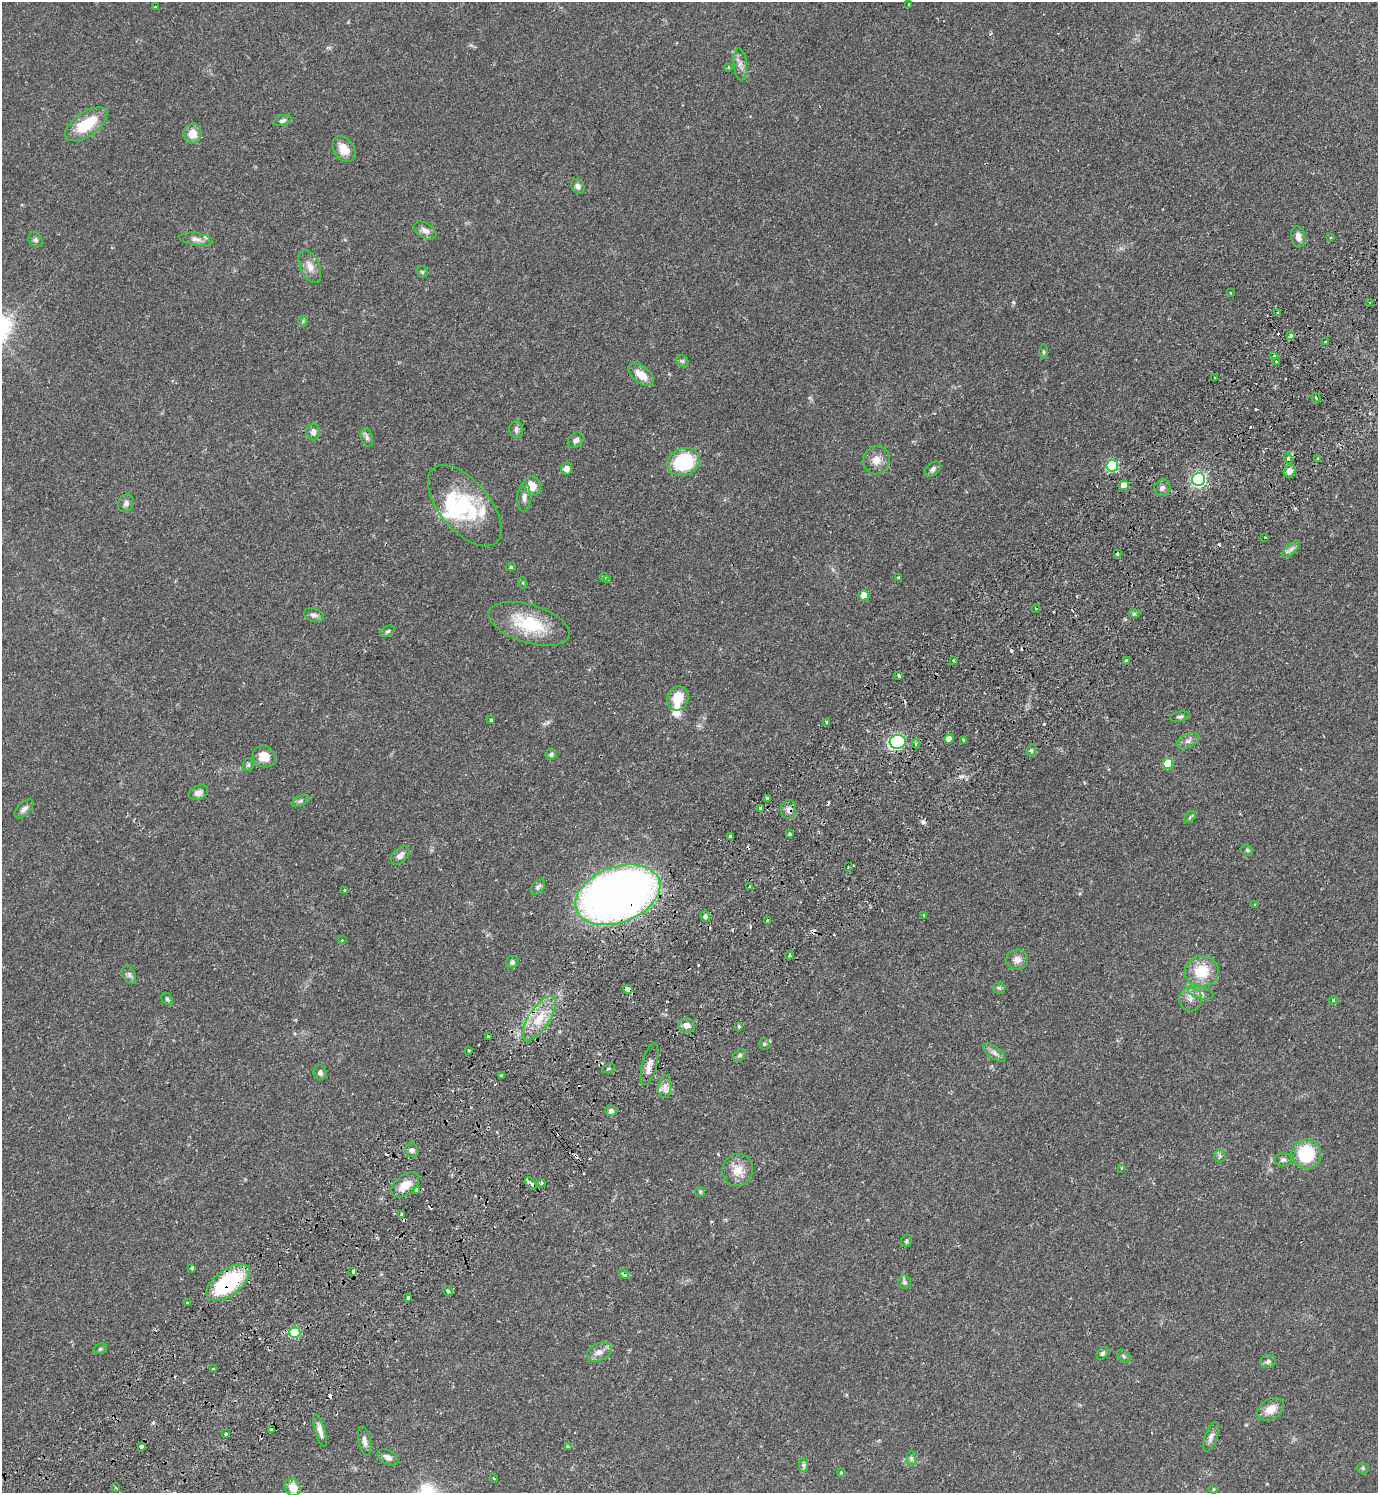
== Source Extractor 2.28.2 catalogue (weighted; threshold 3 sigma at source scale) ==
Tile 7 of 4 x 4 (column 3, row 2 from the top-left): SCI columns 2950-4325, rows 3029-4519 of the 6039 x 6055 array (HDU 1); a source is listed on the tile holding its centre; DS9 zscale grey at full resolution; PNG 1380 x 1495 px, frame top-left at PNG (2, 2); each listed source drawn as its Kron ellipse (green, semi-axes under 4 px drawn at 4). Shown black and unused: <1% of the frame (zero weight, under 2 of 3 exposures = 3% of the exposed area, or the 3 px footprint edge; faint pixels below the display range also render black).
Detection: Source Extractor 2.28.2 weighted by HDU 2 'WHT'; one run over the whole footprint, this tile lists its part. Background 0.0499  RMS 0.0044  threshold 0.02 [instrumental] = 3 sigma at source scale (4.5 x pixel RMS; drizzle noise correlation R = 1.50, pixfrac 1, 0.05/0.05 arcsec/px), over >= 5 px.
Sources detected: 204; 2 inside a brighter object's white glare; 28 cosmic-ray / hot-pixel residue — neither listed nor drawn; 4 inside a brighter listed object's ellipse — not listed separately; the other 170 listed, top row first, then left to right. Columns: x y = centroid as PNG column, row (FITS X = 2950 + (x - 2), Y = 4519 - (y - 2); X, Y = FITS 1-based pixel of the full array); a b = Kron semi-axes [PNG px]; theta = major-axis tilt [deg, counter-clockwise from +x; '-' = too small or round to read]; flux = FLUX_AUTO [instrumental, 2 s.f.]
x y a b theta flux
909 4 4 2 - 0.27
155 7 3 3 - 0.58
740 64 16 6 -85 2.4
728 67 3 3 - 0.42
283 120 9 5 19 1.1
86 124 24 12 35 16
192 134 10 9 - 4.6
344 149 14 10 -55 5.7
578 186 8 6 -53 1.7
425 230 12 7 -29 2.4
1298 237 11 7 -80 2.6
1330 237 3 2 - 0.51
196 239 16 6 -8 2.2
36 240 8 6 -53 1
310 266 18 9 -65 3.8
422 272 6 5 - 0.65
1231 292 3 2 - 0.67
1370 303 3 2 - 0.42
1278 312 3 2 - 0.43
303 321 5 5 - 0.52
1291 335 4 3 - 1.9
1325 342 2 2 - 0.47
1043 352 7 3 90 0.58
1273 355 3 3 - 2.9
682 361 7 5 -43 0.8
1277 361 3 3 - 1.2
641 375 15 8 -38 5.5
1215 377 3 3 - 2.8
1316 398 5 2 - 0.48
516 430 8 7 - 1.5
313 432 8 7 - 1.6
367 437 10 6 -73 1.2
576 440 9 6 43 1.7
1288 458 5 3 - 1.3
1318 458 3 3 - 0.72
876 460 14 13 - 4.2
684 462 17 13 21 26
1112 466 6 6 - 39
566 469 6 5 - 2.7
933 469 9 6 39 1.3
1289 471 7 5 65 3.1
1198 479 6 6 - 87
1124 485 5 5 - 4.3
532 486 10 8 -69 5.6
1162 488 9 7 42 1.5
524 498 14 6 87 2.2
126 503 9 7 58 1.6
465 506 49 25 -50 31
1265 537 3 2 - 0.48
1291 549 12 4 45 1.6
1117 554 3 3 - 1.1
511 567 5 4 - 0.6
604 577 5 3 - 0.72
899 577 3 3 - 0.69
608 580 4 3 - 1.7
523 583 5 3 - 0.39
864 595 5 5 - 4.8
1036 608 4 3 - 0.54
1134 614 6 4 1 0.85
314 615 10 6 -18 1.7
529 624 42 19 -17 23
388 631 8 5 27 0.77
1127 660 3 3 - 1.7
953 661 3 2 - 0.53
898 676 3 3 - 1.1
678 698 12 10 68 8.2
1180 717 10 5 11 0.98
491 719 3 3 - 0.72
826 722 4 3 - 0.89
949 739 5 4 - 3.4
963 740 3 3 - 0.88
1188 741 12 6 23 2
898 742 8 7 - 65
916 744 5 3 - 0.87
1031 750 6 4 68 0.72
551 754 6 5 - 1
264 757 12 10 -28 5.5
1168 763 5 5 - 13
248 765 6 5 - 0.86
198 793 10 7 22 2.4
768 798 4 3 - 1.6
300 801 9 5 27 0.94
760 808 3 3 - 3.4
24 809 12 6 45 1.9
788 809 9 7 82 2
1190 817 7 4 46 0.72
790 834 3 3 - 2.1
730 836 3 3 - 8.4
1247 850 6 5 - 0.64
400 855 11 7 42 2.4
848 867 2 2 - 0.41
538 887 9 5 50 1.2
749 887 3 3 - 1.5
345 891 3 3 - 0.98
618 895 44 28 20 360
1255 905 3 3 - 0.44
705 916 6 5 - 0.92
924 916 3 2 - 0.63
768 921 3 3 - 1.6
342 940 3 3 - 0.57
789 955 4 3 - 0.59
1017 960 11 10 - 3
512 962 6 6 - 1.2
1202 971 17 15 9 13
129 975 9 6 -64 1.3
999 988 6 6 - 0.75
628 989 5 3 - 5.6
1201 993 13 6 -13 2
167 999 6 5 - 0.72
1190 999 12 11 - 3.2
1333 1000 4 4 - 0.69
539 1018 26 10 56 9.8
687 1025 8 7 - 2.6
739 1026 4 3 - 0.68
488 1036 3 3 - 2
764 1044 5 5 - 0.64
468 1050 3 3 - 1.2
994 1053 13 6 -36 1.8
739 1055 7 5 39 0.91
649 1064 21 7 75 3.6
609 1068 7 3 19 0.48
320 1072 7 6 - 1.5
501 1075 3 2 - 0.64
665 1087 12 6 82 2.4
611 1111 6 5 - 1.4
412 1150 7 6 - 1.4
1306 1154 15 14 - 20
1220 1156 6 6 - 0.89
1283 1160 9 6 5 1.2
1121 1168 3 2 - 0.48
738 1170 16 15 - 6.4
531 1183 7 3 -44 5
541 1183 4 3 - 0.72
405 1185 16 9 39 6.7
416 1190 4 4 - 3.4
700 1192 5 4 - 0.54
402 1214 3 3 - 1.3
906 1241 6 5 - 0.7
192 1268 3 3 - 0.8
353 1271 4 3 - 3.1
624 1274 5 4 - 1.9
228 1282 25 12 37 37
904 1282 7 6 - 0.98
448 1291 5 3 - 1.8
408 1298 4 3 - 1.1
188 1303 3 3 - 0.56
295 1333 5 5 - 22
100 1349 7 5 16 0.79
599 1352 13 8 23 3
1103 1353 7 5 50 0.94
1124 1356 8 5 -38 0.77
1268 1362 8 6 20 1.3
213 1369 3 3 - 0.82
1270 1409 14 10 32 5
271 1430 4 3 - 1.3
320 1431 16 5 -74 2.7
226 1434 4 3 - 0.55
1211 1437 16 6 70 1.9
365 1441 15 6 -78 2.1
141 1447 4 3 - 2.7
568 1447 3 3 - 0.84
388 1457 11 6 -27 2.1
911 1458 7 4 -90 0.86
804 1465 7 4 89 0.85
1363 1468 6 5 - 0.74
841 1472 4 4 - 1
493 1478 4 3 - 0.37
116 1487 4 2 - 0.6
293 1487 9 7 -64 5
1214 1489 5 3 - 0.39
Overlapping masked pixels (flux is a lower limit): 8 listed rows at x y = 1288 458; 760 808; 788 809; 618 895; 628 989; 531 1183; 624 1274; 228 1282